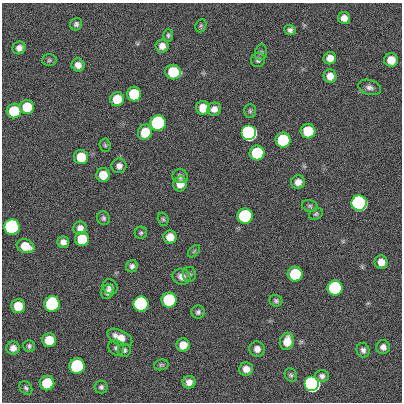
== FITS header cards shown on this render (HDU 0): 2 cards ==
NAXIS1  =                  400
NAXIS2  =                  400

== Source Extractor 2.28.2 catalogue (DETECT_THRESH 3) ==
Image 400 x 400 px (HDU 0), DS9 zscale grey, 1 PNG px = 1 image px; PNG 404 x 404 px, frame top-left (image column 1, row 400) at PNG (2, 3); each listed source drawn as its Kron ellipse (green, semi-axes under 4 px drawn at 4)
Background 0.573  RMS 33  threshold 100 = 3 sigma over >= 5 px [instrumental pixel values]
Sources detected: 85; all 85 listed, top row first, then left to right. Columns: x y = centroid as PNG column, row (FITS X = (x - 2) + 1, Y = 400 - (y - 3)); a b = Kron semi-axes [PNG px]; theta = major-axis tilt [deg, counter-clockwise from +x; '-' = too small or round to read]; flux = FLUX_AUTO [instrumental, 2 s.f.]
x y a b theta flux
344 18 6 6 - 1.5e+04
76 24 6 6 - 5.8e+03
201 26 7 5 69 4.1e+03
290 30 6 5 - 6.9e+03
168 35 6 5 - 4.5e+03
162 46 6 6 - 1.4e+04
19 48 6 6 - 1.1e+04
261 52 8 6 74 5.1e+03
330 58 6 6 - 1.8e+04
49 60 7 6 - 4.1e+03
258 60 7 7 - 6.6e+03
391 60 7 6 - 3.1e+04
78 65 6 6 - 1.4e+04
173 72 8 7 - 1.2e+05
330 76 6 6 - 1.9e+04
369 87 12 7 -15 1.0e+04
134 94 7 7 - 1.2e+05
117 99 7 7 - 4.7e+04
27 107 7 7 - 7.2e+04
203 108 7 6 - 3.8e+04
214 109 7 6 - 1.4e+04
14 111 7 7 - 1.2e+05
250 111 7 5 90 4.2e+03
158 123 7 7 - 1.0e+06
308 131 7 7 - 9.0e+04
145 132 8 7 - 5.0e+04
249 133 7 7 - 3.5e+06
283 140 7 7 - 2.1e+05
105 145 6 5 - 4.1e+03
257 153 7 7 - 2.0e+05
81 157 7 7 - 5.8e+04
119 166 7 7 - 1.1e+04
103 175 7 7 - 3.6e+04
180 176 8 7 - 7.0e+03
298 182 7 6 - 1.5e+04
180 184 7 6 - 2.4e+04
359 203 7 7 - 1.1e+07
310 206 8 5 -16 4.8e+03
316 214 7 5 32 4.4e+03
245 216 7 7 - 5.4e+05
103 218 7 6 - 5.4e+03
163 219 7 5 -73 4.0e+03
12 227 7 7 - 2.9e+06
80 228 7 6 - 1.3e+04
141 233 6 6 - 4.4e+03
170 237 6 6 - 2.8e+04
82 239 7 7 - 7.7e+04
63 242 6 5 - 1.2e+04
26 246 9 6 -20 3.7e+04
194 251 7 4 45 3.4e+03
381 262 7 6 - 2.1e+04
132 266 6 5 - 7.3e+03
189 274 7 6 - 5.7e+03
295 274 7 7 - 1.4e+05
181 277 9 8 - 1.4e+04
110 287 8 7 - 8.8e+03
335 288 7 7 - 5.7e+05
107 292 7 6 - 9.5e+03
169 300 7 7 - 3.1e+05
276 301 6 5 - 5.5e+03
52 304 8 7 - 6.1e+05
141 304 7 7 - 2.1e+06
18 306 7 7 - 5.1e+04
198 312 6 6 - 6.0e+03
120 337 13 7 -25 2.5e+04
49 340 7 7 - 4.9e+04
287 341 9 7 79 3.3e+04
183 345 7 6 - 2.8e+04
29 346 6 5 - 5.1e+03
383 347 7 6 - 1.1e+04
13 348 7 6 - 1.3e+04
116 348 8 7 - 6.6e+03
257 349 8 7 - 1.4e+04
124 350 7 7 - 6.1e+03
363 350 7 6 - 7.5e+03
161 365 7 5 11 3.5e+03
77 366 7 7 - 5.2e+05
246 369 7 6 - 1.7e+04
291 375 7 5 -64 4.5e+03
322 376 7 6 - 7.2e+03
189 382 6 6 - 1.6e+04
47 383 7 7 - 1.0e+05
312 384 7 7 - 5.5e+06
101 387 6 6 - 5.5e+03
26 388 7 5 -53 5.0e+03